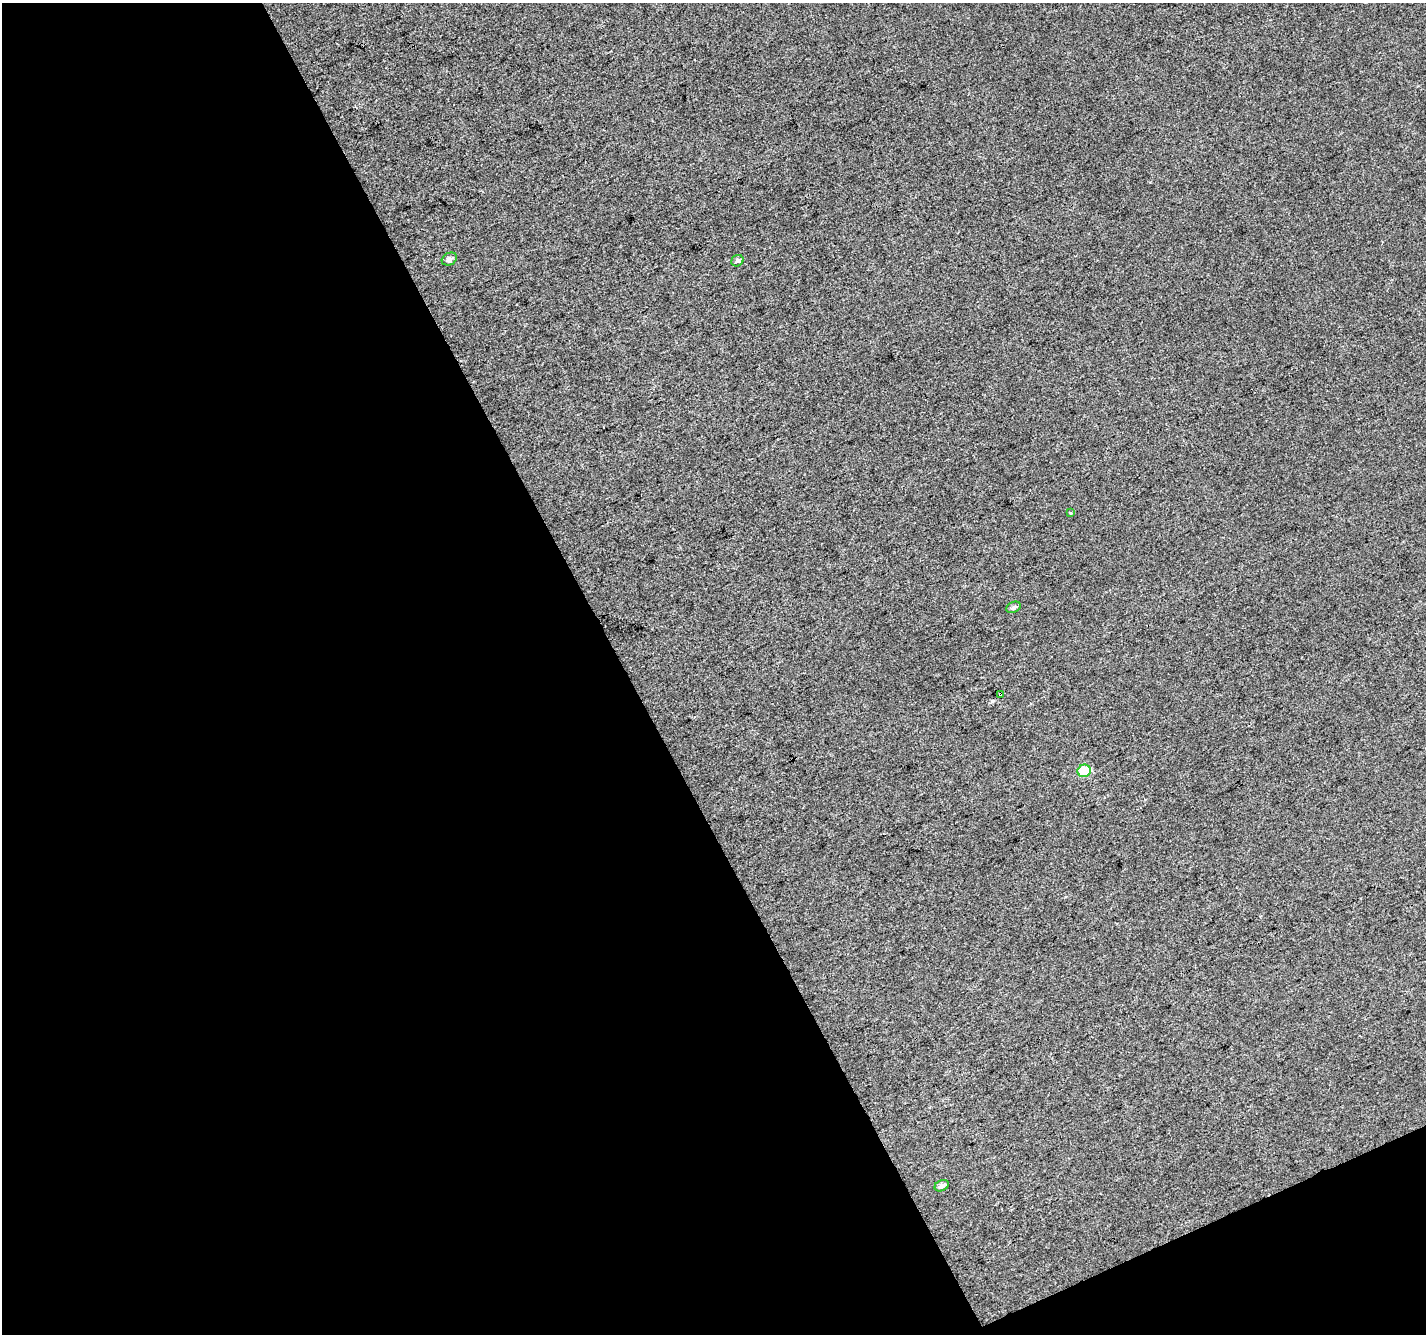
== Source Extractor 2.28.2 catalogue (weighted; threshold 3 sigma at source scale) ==
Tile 3 of 2 x 2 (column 1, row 2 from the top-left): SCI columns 2-1425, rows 74-1405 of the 2849 x 2792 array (HDU 1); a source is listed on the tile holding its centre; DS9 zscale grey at full resolution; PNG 1428 x 1336 px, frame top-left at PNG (2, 3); each listed source drawn as its Kron ellipse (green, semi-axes under 4 px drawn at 4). Shown black and unused: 46% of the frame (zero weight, under 3 of 4 exposures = <1% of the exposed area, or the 3 px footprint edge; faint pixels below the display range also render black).
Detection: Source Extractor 2.28.2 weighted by HDU 2 'WHT'; one run over the whole footprint, this tile lists its part. Background 0.0154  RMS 0.011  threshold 0.0502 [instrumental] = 3 sigma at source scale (4.5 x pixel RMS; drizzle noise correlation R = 1.50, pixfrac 1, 0.0396/0.0396 arcsec/px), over >= 5 px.
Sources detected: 7; all 7 listed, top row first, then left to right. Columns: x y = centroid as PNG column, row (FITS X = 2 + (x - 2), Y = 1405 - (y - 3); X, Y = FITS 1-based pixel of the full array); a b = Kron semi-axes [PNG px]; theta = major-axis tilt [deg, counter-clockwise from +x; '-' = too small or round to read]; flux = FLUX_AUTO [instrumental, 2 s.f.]
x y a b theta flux
449 259 8 6 28 4.3
737 261 6 5 - 2.6
1070 513 3 3 - 1.1
1014 607 7 5 25 3.5
1000 694 4 3 - 8.3
1084 771 7 6 - 45
942 1186 7 5 27 4.3
Overlapping masked pixels (flux is a lower limit): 1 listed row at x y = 1000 694